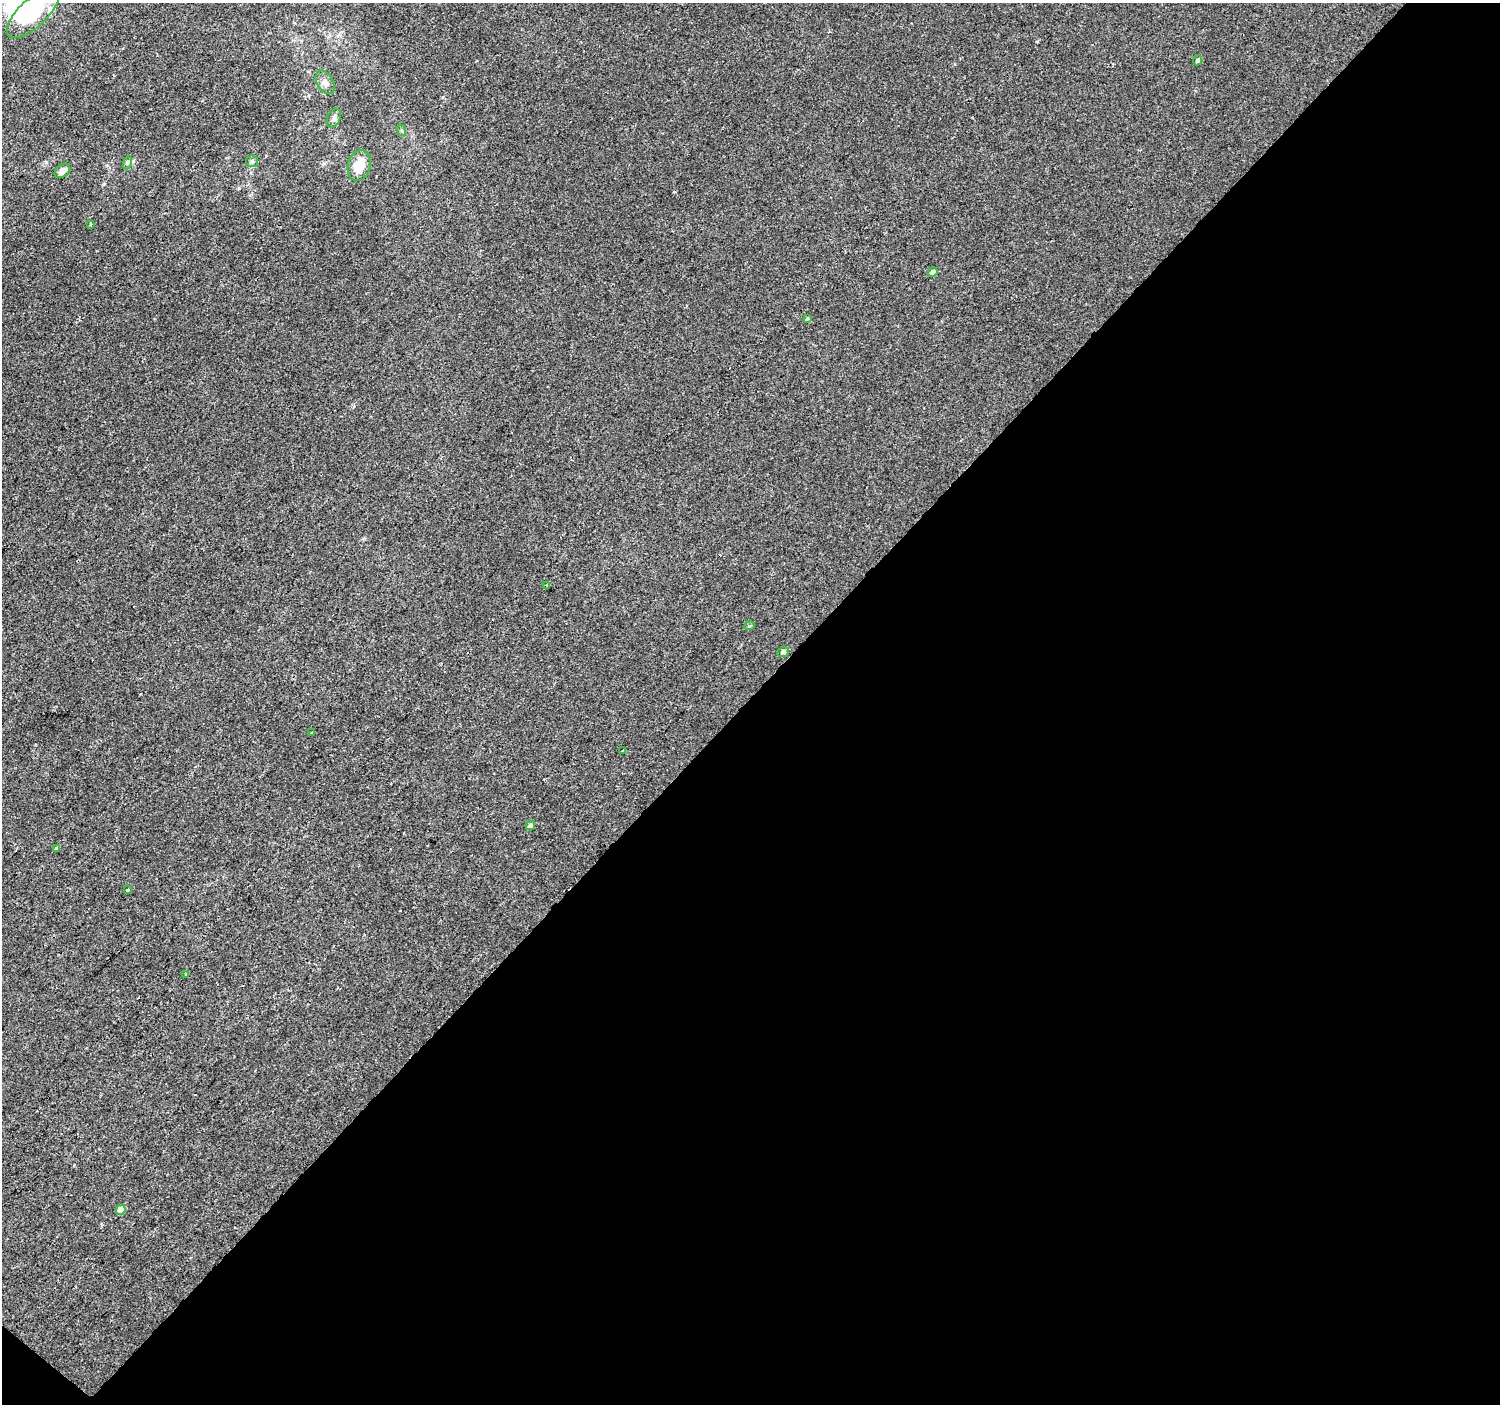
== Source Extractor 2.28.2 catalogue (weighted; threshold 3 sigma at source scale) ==
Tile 4 of 2 x 2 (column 2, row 2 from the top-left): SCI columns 1499-2996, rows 109-1510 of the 2996 x 3002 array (HDU 1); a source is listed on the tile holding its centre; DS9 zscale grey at full resolution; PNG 1502 x 1406 px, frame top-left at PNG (2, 3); each listed source drawn as its Kron ellipse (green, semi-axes under 4 px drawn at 4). Shown black and unused: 51% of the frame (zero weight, under 2 of 3 exposures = <1% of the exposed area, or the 3 px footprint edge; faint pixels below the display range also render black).
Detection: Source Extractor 2.28.2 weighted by HDU 2 'WHT'; one run over the whole footprint, this tile lists its part. Background 1.40e-04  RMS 0.0041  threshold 0.0182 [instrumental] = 3 sigma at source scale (4.5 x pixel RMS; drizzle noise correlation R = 1.50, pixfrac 1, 0.0396/0.0396 arcsec/px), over >= 5 px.
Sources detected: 24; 1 inside a brighter object's white glare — neither listed nor drawn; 1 inside a brighter listed object's ellipse — not listed separately; the other 22 listed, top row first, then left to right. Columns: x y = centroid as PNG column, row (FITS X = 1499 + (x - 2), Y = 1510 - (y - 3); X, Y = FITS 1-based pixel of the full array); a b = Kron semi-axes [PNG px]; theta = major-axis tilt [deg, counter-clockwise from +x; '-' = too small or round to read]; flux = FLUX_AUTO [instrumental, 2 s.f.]
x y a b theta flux
33 13 33 14 43 26
1197 60 5 4 - 1.1
325 82 13 8 -59 2.2
334 118 10 6 65 1.4
401 130 6 3 -70 0.56
252 161 6 6 - 0.81
127 163 7 4 71 0.73
359 166 16 11 73 8
62 171 9 6 40 2.8
90 224 4 2 - 0.34
933 272 5 4 - 1.4
807 318 3 3 - 0.49
546 586 4 2 - 0.45
750 626 5 4 - 0.5
783 652 6 5 - 1.4
312 733 3 2 - 0.45
622 751 3 2 - 0.32
530 826 5 4 - 2.3
57 848 4 3 - 2.1
128 889 4 3 - 0.55
186 974 3 2 - 0.93
121 1210 5 4 - 4.8
Isophote crosses this tile's border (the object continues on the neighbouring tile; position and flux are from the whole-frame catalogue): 1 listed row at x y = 33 13
Unlisted compact peaks at least as high as the median listed source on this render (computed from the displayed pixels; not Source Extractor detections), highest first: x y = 1037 41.